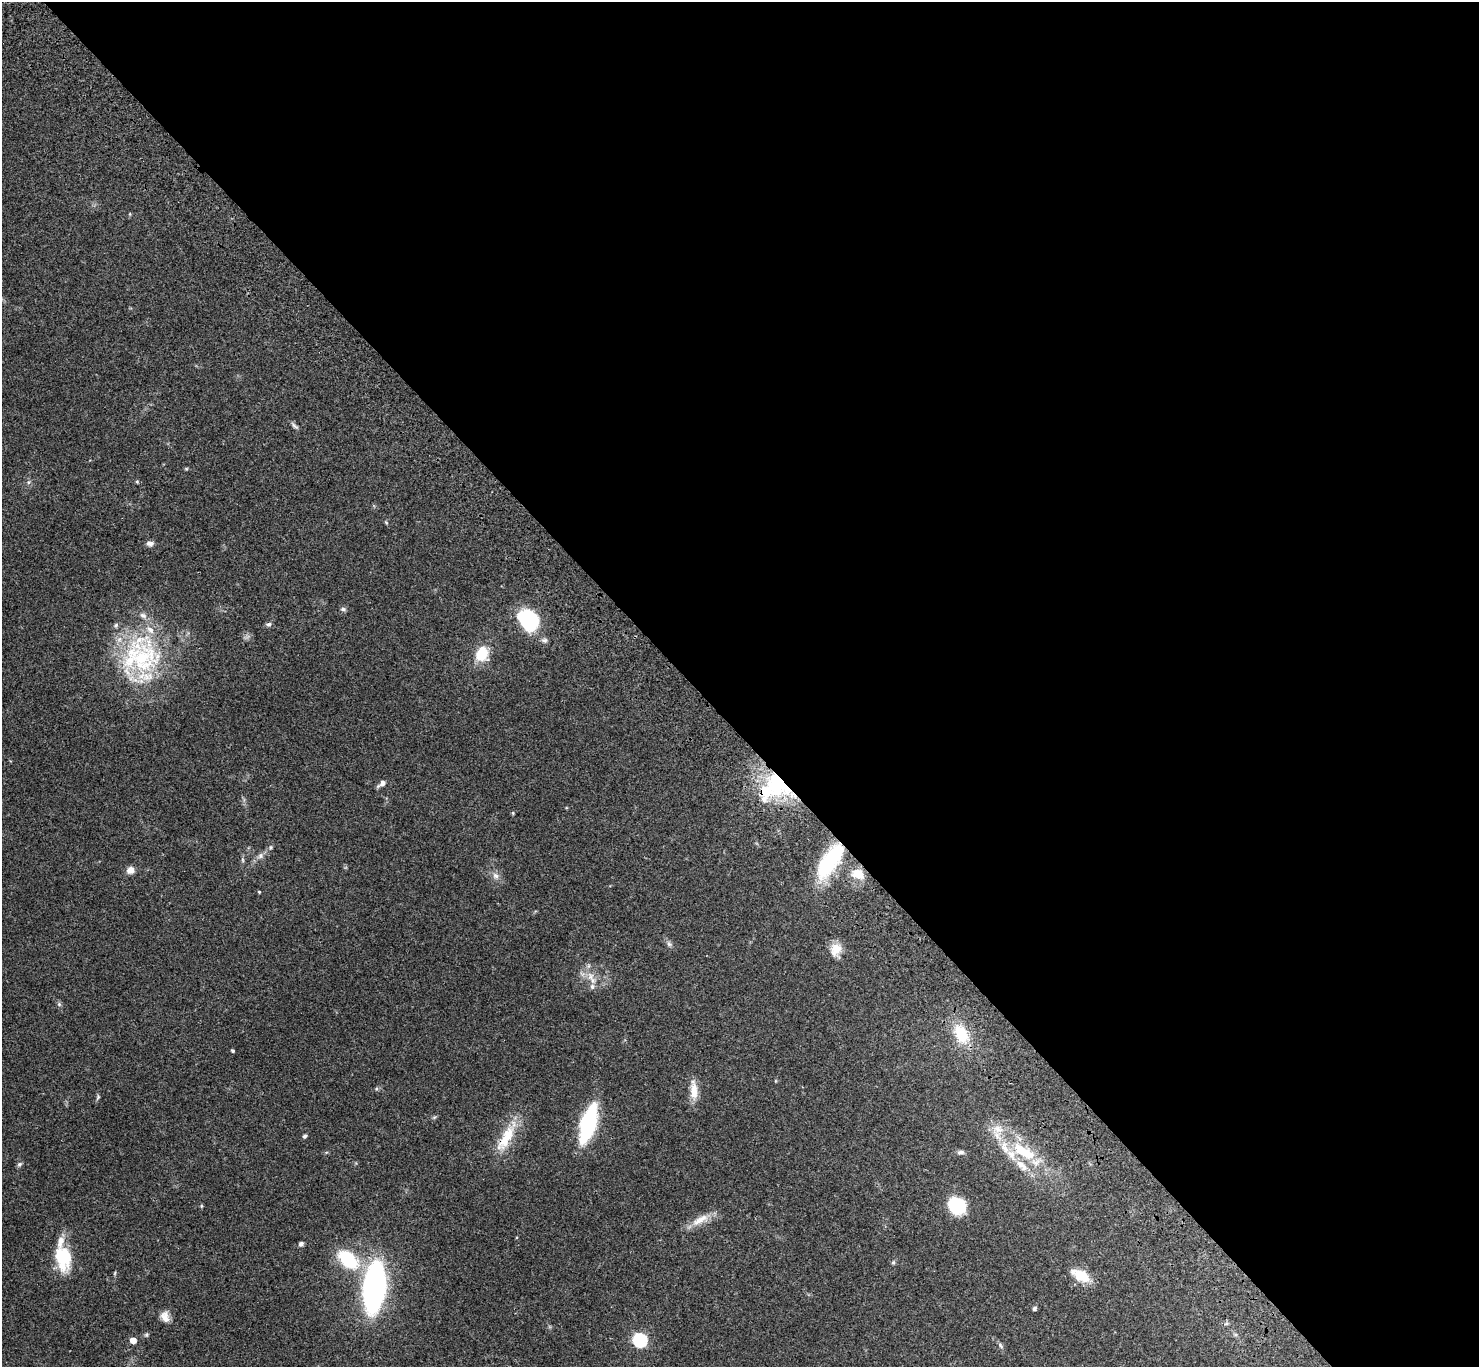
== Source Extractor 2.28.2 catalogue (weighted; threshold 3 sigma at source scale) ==
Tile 8 of 4 x 4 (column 4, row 2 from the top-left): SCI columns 4531-6007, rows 2976-4340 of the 6109 x 6091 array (HDU 1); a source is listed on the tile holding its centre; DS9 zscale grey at full resolution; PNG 1481 x 1369 px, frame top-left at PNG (2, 2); no overlay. Shown black and unused: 53% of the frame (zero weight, under 3 of 4 exposures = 6% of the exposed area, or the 3 px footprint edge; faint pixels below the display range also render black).
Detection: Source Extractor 2.28.2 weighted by HDU 2 'WHT'; one run over the whole footprint, this tile lists its part. Background 0.0504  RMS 0.0055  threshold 0.0246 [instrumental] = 3 sigma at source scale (4.5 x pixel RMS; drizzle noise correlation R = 1.50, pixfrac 1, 0.05/0.05 arcsec/px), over >= 5 px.
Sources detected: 61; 1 inside a brighter object's white glare — not listed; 10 inside a brighter listed object's ellipse — not listed separately; the other 50 listed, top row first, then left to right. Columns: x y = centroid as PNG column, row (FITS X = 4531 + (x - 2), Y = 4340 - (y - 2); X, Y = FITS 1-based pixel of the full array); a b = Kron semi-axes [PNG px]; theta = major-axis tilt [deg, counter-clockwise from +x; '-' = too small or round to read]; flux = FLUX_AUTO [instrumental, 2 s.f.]
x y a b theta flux
295 426 10 5 -38 1.3
29 482 6 5 - 1
137 482 5 4 - 0.58
386 522 6 3 -21 0.54
150 543 9 6 0 2.1
343 609 7 5 -1 1.1
528 620 25 19 -38 33
268 624 7 6 - 1.2
544 640 9 6 -7 1.4
482 654 19 16 69 11
137 657 65 47 36 70
777 782 39 28 -61 46
382 784 12 6 39 2.1
513 813 5 4 - 0.64
271 847 6 4 90 0.68
261 856 9 6 43 2
243 860 6 4 -71 0.7
830 861 35 13 55 46
130 870 9 8 - 3.5
857 873 12 9 -18 8.2
495 876 10 7 -44 2.4
259 892 3 3 - 0.56
669 944 8 5 -45 1.3
836 950 18 13 85 6.6
590 976 13 8 -78 4.4
59 1004 6 6 - 0.99
961 1034 24 15 -65 16
232 1051 4 3 - 0.63
694 1090 26 9 -88 6.9
98 1097 8 4 55 0.8
588 1124 29 11 73 66
305 1136 5 4 - 0.96
506 1137 47 13 61 16
1024 1151 39 15 -30 24
960 1152 10 6 10 1.5
19 1164 7 5 21 0.97
956 1205 16 14 -31 25
201 1206 5 4 - 0.62
700 1220 29 9 30 7.1
301 1244 5 5 - 1.4
63 1258 28 17 -82 23
348 1259 18 11 -45 36
893 1262 6 5 - 0.79
1082 1276 18 12 -28 12
374 1287 30 13 84 200
1034 1308 6 5 - 1
165 1317 13 9 -74 4
133 1340 5 4 - 6.2
640 1340 6 6 - 76
1000 1345 10 4 -46 1.2
Overlapping masked pixels (flux is a lower limit): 3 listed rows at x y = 777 782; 830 861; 506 1137